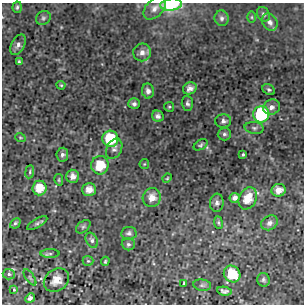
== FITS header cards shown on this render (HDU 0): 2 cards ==
NAXIS1  =                  302 / NUMBER OF ELEMENTS ALONG THIS AXIS
NAXIS2  =                  302 / NUMBER OF ELEMENTS ALONG THIS AXIS

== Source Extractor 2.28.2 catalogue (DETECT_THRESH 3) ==
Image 302 x 302 px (HDU 0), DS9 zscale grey, 1 PNG px = 1 image px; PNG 306 x 306 px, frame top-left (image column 1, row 302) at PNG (2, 3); each listed source drawn as its Kron ellipse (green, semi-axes under 4 px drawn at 4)
Background 3.28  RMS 0.83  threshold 2.49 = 3 sigma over >= 5 px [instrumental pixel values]
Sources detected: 64; all 64 listed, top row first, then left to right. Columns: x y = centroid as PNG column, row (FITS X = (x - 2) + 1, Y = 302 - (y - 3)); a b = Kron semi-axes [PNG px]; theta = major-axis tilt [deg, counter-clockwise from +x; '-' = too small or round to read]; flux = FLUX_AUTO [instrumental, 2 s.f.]
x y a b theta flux
171 5 11 6 6 3400
17 7 6 4 84 110
155 8 13 8 47 330
263 14 8 6 -64 130
252 17 5 3 - 54
43 18 8 6 34 130
222 18 8 7 - 170
270 22 9 7 -55 260
18 45 11 6 61 230
142 52 9 9 - 320
19 62 4 3 - 93
61 85 4 4 - 63
190 88 7 6 - 270
269 90 6 5 - 110
148 91 7 6 - 230
187 103 7 5 -88 160
134 104 6 5 - 160
169 107 5 5 - 83
271 107 9 7 26 280
261 114 8 8 - 5300
158 116 6 5 - 180
223 121 8 7 - 230
254 128 9 6 -7 150
224 134 6 6 - 140
20 137 5 3 - 56
110 139 8 8 - 2600
201 145 7 4 33 110
114 149 11 7 61 200
62 155 7 6 - 160
243 155 3 3 - 86
144 164 5 4 - 59
100 165 9 8 - 1400
30 172 6 3 82 74
73 176 6 6 - 350
167 178 5 4 - 61
59 180 6 4 -79 69
39 188 7 7 - 1000
89 190 7 6 - 460
279 190 7 6 - 470
152 198 9 9 - 540
235 198 5 5 - 190
248 198 11 8 62 850
217 203 9 7 86 180
218 222 6 4 -83 85
15 223 6 4 43 99
37 223 11 4 30 120
270 223 8 7 - 210
83 227 8 5 41 120
129 233 8 6 7 160
92 240 8 5 -60 150
128 244 6 6 - 130
50 254 9 4 1 100
88 261 5 5 - 81
105 261 4 3 - 59
9 274 6 5 - 120
232 274 9 8 - 1900
30 277 9 2 -55 67
56 280 13 11 35 510
263 280 7 6 - 120
184 283 4 2 - 56
202 285 9 5 -9 130
14 290 4 3 - 53
224 291 7 4 -9 150
30 298 5 4 - 160
At the frame edge (FLAGS 8, measured only in part): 2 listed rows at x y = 171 5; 17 7